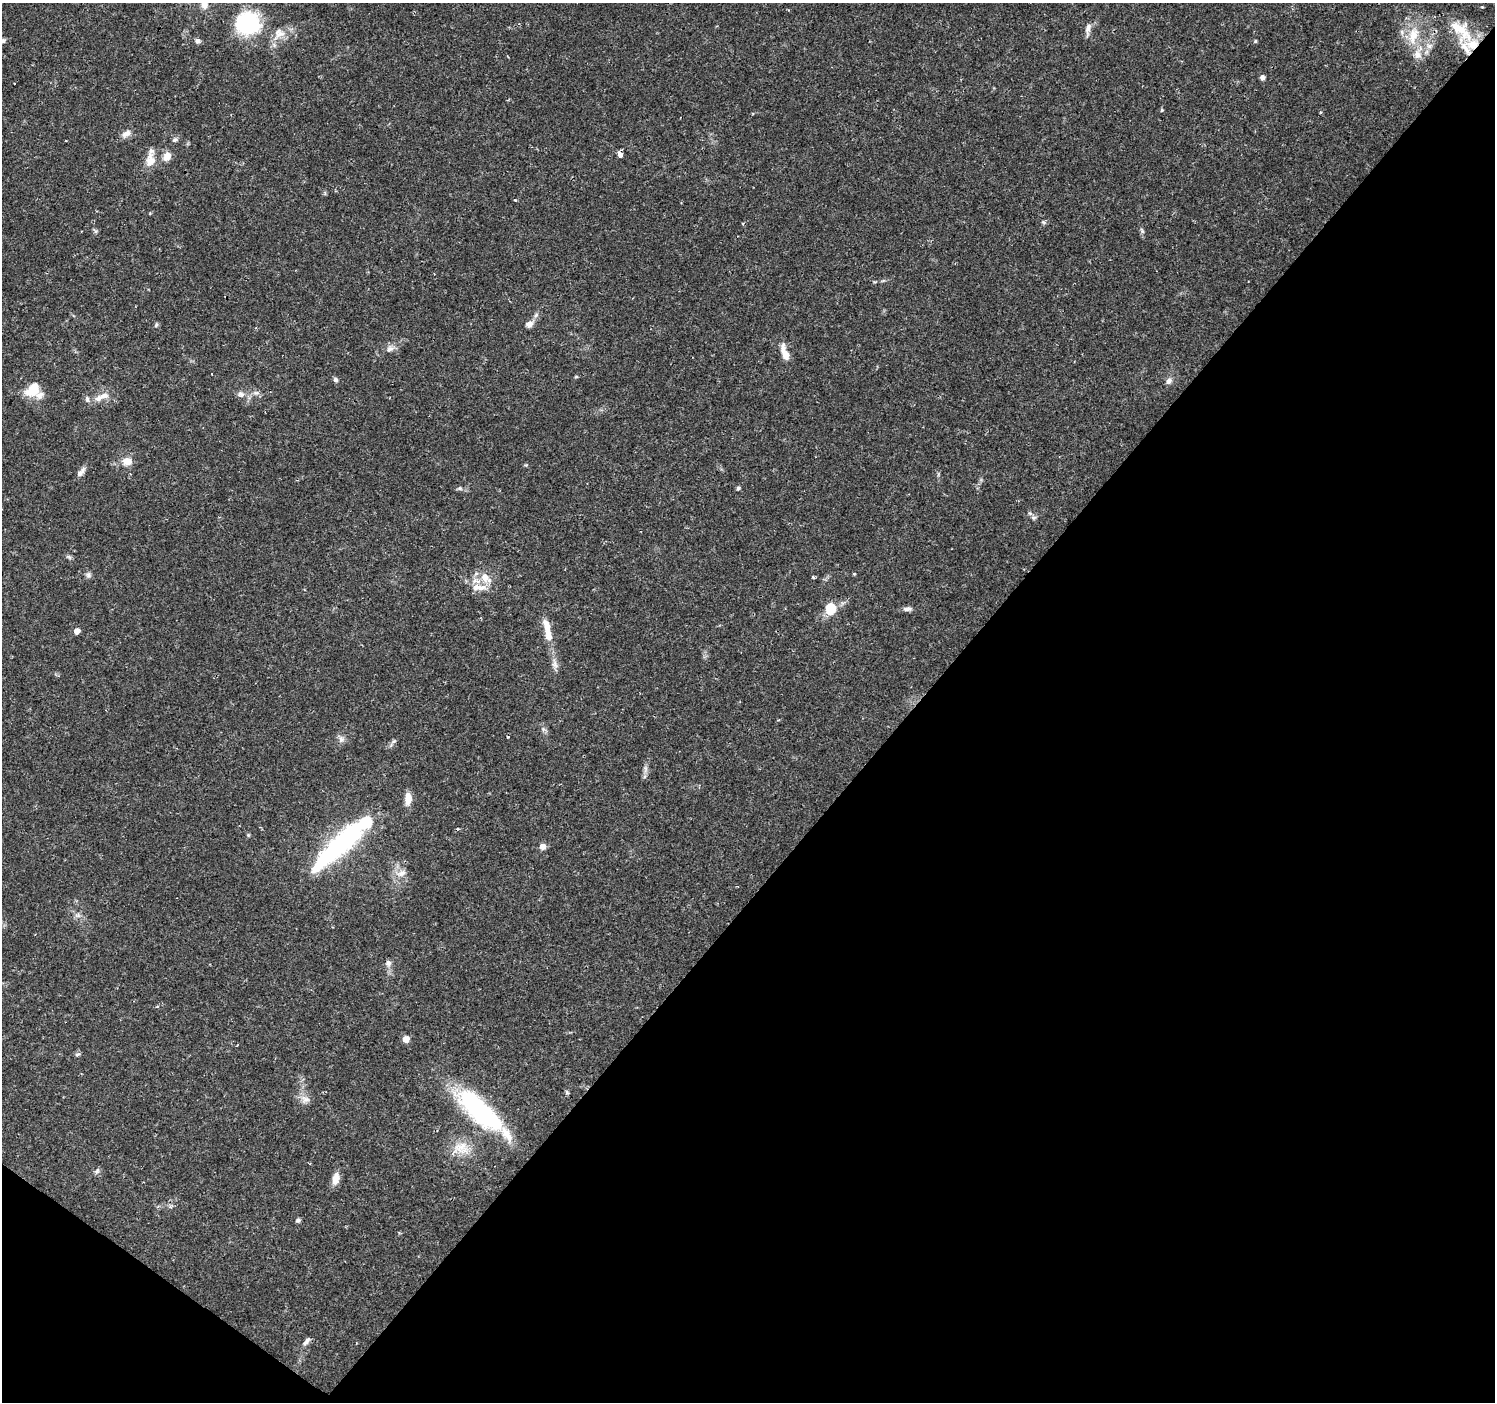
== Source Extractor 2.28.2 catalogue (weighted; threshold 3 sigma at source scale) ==
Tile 15 of 4 x 4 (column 3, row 4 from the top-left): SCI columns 2992-4484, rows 240-1639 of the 5978 x 6011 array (HDU 1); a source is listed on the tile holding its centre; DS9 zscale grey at full resolution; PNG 1497 x 1404 px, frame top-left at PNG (2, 3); no overlay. Shown black and unused: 41% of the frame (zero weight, under 2 of 3 exposures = <1% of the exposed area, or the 3 px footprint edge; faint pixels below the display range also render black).
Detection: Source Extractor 2.28.2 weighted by HDU 2 'WHT'; one run over the whole footprint, this tile lists its part. Background 0.0292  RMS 0.0028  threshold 0.0125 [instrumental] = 3 sigma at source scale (4.5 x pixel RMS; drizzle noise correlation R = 1.50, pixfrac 1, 0.0396/0.0396 arcsec/px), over >= 5 px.
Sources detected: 84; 1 inside a brighter object's white glare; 2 cosmic-ray / hot-pixel residue — not listed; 10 inside a brighter listed object's ellipse — not listed separately; the other 71 listed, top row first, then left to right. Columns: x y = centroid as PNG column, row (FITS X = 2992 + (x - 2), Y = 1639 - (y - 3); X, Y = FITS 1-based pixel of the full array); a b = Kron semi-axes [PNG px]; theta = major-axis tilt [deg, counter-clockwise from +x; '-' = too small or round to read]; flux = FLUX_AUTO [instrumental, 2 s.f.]
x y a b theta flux
204 5 9 9 - 1.8
248 23 28 26 -1 22
1088 29 18 6 81 1.5
1460 30 37 18 -48 9.8
279 34 20 14 42 4.1
1413 35 26 14 66 7.1
3 41 8 6 16 0.7
198 41 7 6 - 0.89
1255 41 5 4 - 0.32
1418 53 23 10 72 4.1
1262 77 5 5 - 1
1162 110 5 4 - 0.33
126 134 14 8 34 1.7
175 140 8 5 46 0.68
620 154 6 4 -88 3.1
167 156 11 9 44 2.3
150 159 23 10 85 3.7
515 200 4 4 - 0.32
1043 222 7 4 -32 0.46
1142 231 9 4 -63 0.59
536 315 7 5 47 0.72
529 324 10 7 30 1.4
156 325 7 5 71 0.49
390 349 13 8 35 1.6
785 353 20 7 -73 3.8
576 377 5 3 - 0.28
335 380 6 5 - 0.71
1169 381 10 7 48 1.2
33 390 20 14 40 5.4
256 393 10 5 9 0.99
241 394 11 8 -13 1.4
104 396 14 8 11 2.1
87 399 9 5 -75 0.81
127 461 14 11 0 2.7
81 472 14 6 49 1.3
460 488 7 5 -11 0.58
738 488 6 5 - 0.42
1034 517 7 5 -26 0.7
69 557 9 5 -27 0.56
854 574 4 3 - 0.32
88 575 8 7 - 0.81
813 577 4 3 - 0.35
485 578 17 11 -42 3.8
476 587 12 8 44 1.8
830 609 13 10 74 6.8
907 609 12 6 3 1.1
77 631 6 5 - 1.5
548 635 16 9 -82 3.1
555 664 15 7 -72 1.6
778 720 5 3 - 0.24
508 737 3 3 - 0.5
341 739 10 8 -82 1.3
394 741 7 5 34 0.58
645 769 14 6 -89 1.2
408 799 15 8 86 3
248 835 5 5 - 0.33
342 842 64 17 44 50
543 846 7 6 - 1.6
401 873 17 9 19 2.3
78 915 10 4 0 0.8
388 963 9 8 - 1.1
157 1007 4 3 - 0.29
406 1039 6 6 - 2.5
78 1054 8 5 12 0.56
305 1099 14 10 -20 2
480 1111 62 21 -43 38
461 1148 27 18 7 6.2
97 1171 9 6 51 0.71
336 1179 13 7 77 3
298 1220 6 5 - 0.61
306 1342 14 6 47 1.2
Overlapping masked pixels (flux is a lower limit): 1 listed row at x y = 620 154
Isophote crosses this tile's border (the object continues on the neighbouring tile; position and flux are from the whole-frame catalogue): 2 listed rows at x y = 204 5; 3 41